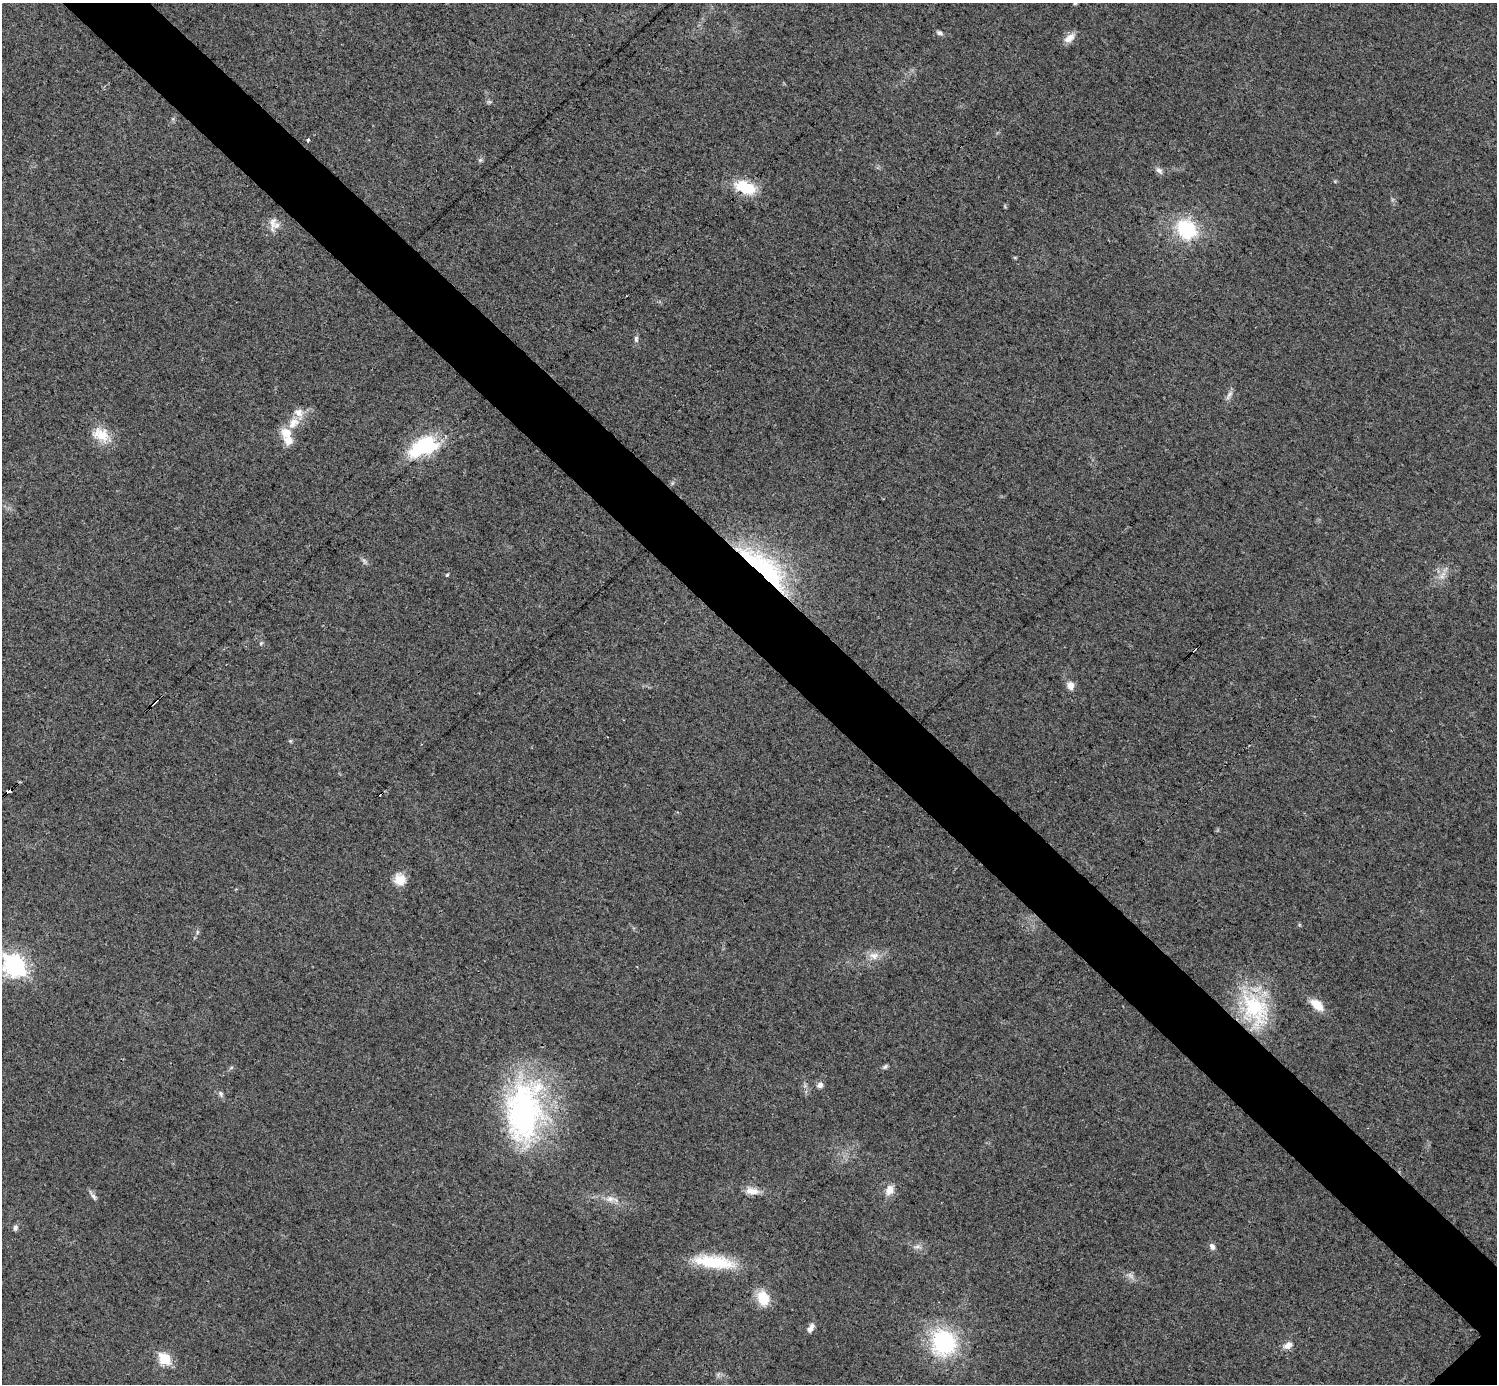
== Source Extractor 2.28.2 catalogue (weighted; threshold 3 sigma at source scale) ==
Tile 11 of 4 x 4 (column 3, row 3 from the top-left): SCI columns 2989-4483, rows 1537-2918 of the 5979 x 5979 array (HDU 1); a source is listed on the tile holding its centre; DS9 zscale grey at full resolution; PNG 1499 x 1386 px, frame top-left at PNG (2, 3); no overlay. Shown black and unused: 6% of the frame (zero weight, under 3 of 4 exposures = <1% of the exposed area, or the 3 px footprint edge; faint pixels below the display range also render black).
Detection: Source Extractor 2.28.2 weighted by HDU 2 'WHT'; one run over the whole footprint, this tile lists its part. Background 0.0162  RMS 0.0049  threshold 0.022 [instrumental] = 3 sigma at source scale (4.5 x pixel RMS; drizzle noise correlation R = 1.50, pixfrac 1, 0.05/0.05 arcsec/px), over >= 5 px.
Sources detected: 52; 2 too faint to see at this stretch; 2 cosmic-ray / hot-pixel residue — not listed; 2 inside a brighter listed object's ellipse — not listed separately; the other 46 listed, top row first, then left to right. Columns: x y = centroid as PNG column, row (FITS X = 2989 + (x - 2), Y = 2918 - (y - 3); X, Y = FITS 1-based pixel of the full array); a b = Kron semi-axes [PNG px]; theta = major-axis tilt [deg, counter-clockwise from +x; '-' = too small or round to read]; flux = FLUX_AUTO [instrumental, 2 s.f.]
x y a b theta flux
1075 3 4 4 - 0.63
940 33 8 5 -24 1.4
1069 38 15 8 37 4.2
308 140 3 3 - 1.2
480 160 6 5 - 0.9
1159 170 11 6 -45 1.7
745 187 24 13 -18 18
273 222 24 8 83 3.9
1187 229 20 17 -42 32
636 339 9 5 -76 1.3
1229 395 14 5 56 1.9
293 423 18 12 47 7.3
286 433 13 12 - 7.4
101 434 25 17 -24 10
424 446 36 19 23 34
764 568 72 22 -42 73
447 575 4 4 - 0.68
1442 577 7 6 - 2
261 643 6 4 45 0.64
1070 686 9 8 - 3.3
155 702 7 3 44 2.9
290 741 5 5 - 0.6
9 791 6 3 33 7.3
400 879 14 14 - 6.2
197 932 6 4 73 0.79
874 956 13 10 -3 4.3
14 966 10 8 -47 240
1317 1005 17 9 -41 8
1255 1009 52 31 -62 43
885 1067 8 5 37 0.96
820 1085 8 7 - 1.8
221 1094 9 5 -69 1.3
524 1111 76 44 84 120
890 1190 15 9 70 4.2
752 1191 19 9 -4 4.6
94 1196 10 5 -51 1.5
610 1199 15 8 -4 3.8
15 1228 7 5 82 1.3
1212 1246 9 7 -57 1.7
917 1247 9 4 9 1.4
714 1262 49 14 -7 25
763 1298 15 11 -65 13
810 1328 12 6 66 2.4
944 1343 20 19 - 58
1288 1345 13 8 34 3
165 1359 7 6 - 30
Overlapping masked pixels (flux is a lower limit): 4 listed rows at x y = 764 568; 155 702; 9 791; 1255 1009
Isophote crosses this tile's border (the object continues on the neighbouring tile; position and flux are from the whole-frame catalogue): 1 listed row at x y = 1075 3